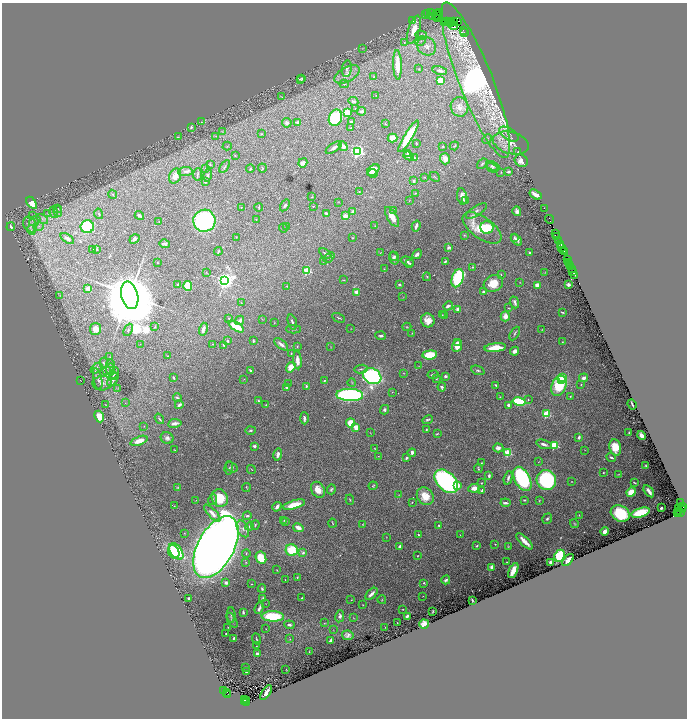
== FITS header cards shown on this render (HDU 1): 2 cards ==
NAXIS1  =                 1370
NAXIS2  =                 1432

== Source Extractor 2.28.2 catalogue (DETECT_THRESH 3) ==
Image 1370 x 1432 px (HDU 1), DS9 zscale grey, zoomed out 1/2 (1 PNG px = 2 x 2 image px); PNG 689 x 720 px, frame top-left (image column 2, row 1431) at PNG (2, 3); each listed source drawn as its Kron ellipse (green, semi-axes under 4 px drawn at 4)
Background 1.44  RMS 0.023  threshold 0.0687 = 3 sigma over >= 5 px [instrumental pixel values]
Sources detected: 515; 38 cannot appear on this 1/2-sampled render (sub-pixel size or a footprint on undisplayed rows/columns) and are neither listed nor drawn; the other 477 listed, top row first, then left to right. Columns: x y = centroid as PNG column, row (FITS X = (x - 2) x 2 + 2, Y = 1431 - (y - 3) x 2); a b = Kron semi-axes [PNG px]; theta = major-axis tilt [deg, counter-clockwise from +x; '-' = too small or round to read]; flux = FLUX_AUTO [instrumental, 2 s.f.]
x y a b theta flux
430 13 3 2 - 180
439 13 2 2 - 360
427 14 4 1 - 230
437 14 5 2 - 810
425 15 2 1 - 230
432 16 2 1 - 1000
439 17 3 1 - 180
438 19 2 1 - 220
413 20 2 2 - 220
446 21 3 1 - 150
453 21 3 1 - 760
458 21 2 2 - 670
444 22 3 1 - 130
448 22 3 1 - 210
451 22 2 1 - 950
451 23 3 2 - 250
453 26 4 2 - 560
414 30 14 5 73 69
463 30 2 1 - 190
464 33 2 1 - 110
421 35 6 4 -15 17
421 41 5 4 - 9.4
404 42 4 3 - 4.4
427 46 10 8 -41 35
362 48 2 1 - 1.1
397 65 15 3 -88 77
347 69 8 5 81 12
419 69 2 2 - 2.1
440 70 7 3 -13 9.1
347 74 14 7 28 37
374 77 3 3 - 3.1
302 78 2 2 - 2.7
300 79 3 2 - 4.3
476 80 83 17 -69 1700
440 81 3 3 - 180
344 84 4 2 - 3.3
376 95 2 1 - 1.7
281 97 4 2 - 2
353 101 5 3 - 7.2
459 107 10 8 -72 33
355 108 3 2 - 1.8
362 111 4 3 - 13
347 112 4 3 - 91
335 118 8 6 68 290
201 122 4 3 - 2.9
298 122 3 3 - 23
351 122 3 2 - 14
287 123 5 4 - 15
385 124 3 2 - 3.1
191 127 4 3 - 7.2
351 128 3 2 - 3
222 132 4 2 - 2.7
261 134 3 2 - 2.5
509 134 11 5 -32 17
216 136 3 3 - 5.8
408 136 18 4 59 140
178 137 2 1 - 2.1
393 138 5 4 - 46
487 139 5 2 - 4.3
416 143 3 2 - 2.9
511 143 18 11 -15 57
227 146 4 2 - 2.9
343 146 5 4 - 29
443 146 2 2 - 2.6
454 146 4 2 - 4.1
334 147 9 3 34 12
357 151 3 3 - 990
518 151 4 2 - 2.2
407 153 3 3 - 7.8
235 155 3 2 - 2.1
409 156 5 4 - 15
414 158 2 2 - 8.7
445 159 6 5 - 26
521 161 7 6 - 39
303 163 5 4 - 22
482 164 6 3 41 7.2
210 165 3 2 - 4
493 166 7 4 -22 10
225 167 7 3 54 6.6
205 168 3 2 - 1.9
262 168 4 2 - 3
492 168 7 4 -22 7.9
250 169 4 2 - 5.9
373 170 7 4 40 47
185 172 7 4 6 10
501 172 3 2 - 2.5
508 172 4 2 - 5.9
373 173 5 2 - 11
197 174 6 2 86 4.3
207 175 6 2 78 6.2
175 176 8 5 69 28
424 177 3 3 - 3
435 177 5 2 - 3
414 181 3 2 - 8.6
205 182 2 2 - 8.5
359 192 3 2 - 3.1
415 193 3 3 - 3.4
112 194 4 3 - 3.8
535 194 6 3 -34 38
462 196 8 5 -80 36
312 197 2 1 - 1.9
465 200 4 2 - 5
409 201 2 2 - 2.4
339 202 2 2 - 1.4
32 203 7 3 -57 96
285 205 6 3 56 11
313 206 2 2 - 4.2
241 207 2 2 - 1.4
259 208 4 2 - 3.4
544 208 2 1 - 210
58 209 4 3 - 5.5
394 210 2 2 - 2.4
58 211 5 3 - 8.4
352 211 3 2 - 9.6
476 211 12 5 33 17
517 211 5 3 - 17
54 212 6 2 -74 6.6
326 213 3 2 - 10
48 214 3 2 - 3.8
99 214 5 3 - 4.5
32 216 2 1 - 0.99
139 216 5 2 - 11
345 216 3 3 - 34
392 217 11 5 -60 51
42 219 6 4 -31 16
256 219 2 2 - 1.5
549 219 4 2 - 490
35 221 6 4 37 14
204 221 11 11 - 760
159 222 3 1 - 2
30 224 8 6 -61 22
39 226 5 2 - 7.2
287 226 3 2 - 3.5
375 226 2 2 - 1.5
416 226 5 2 - 14
11 227 4 3 - 9.5
87 227 6 6 - 340
283 228 4 2 - 2.9
482 228 22 10 -35 190
487 228 6 6 - 120
31 230 5 3 - 8.2
555 233 2 1 - 120
464 235 4 3 - 3.2
556 236 4 2 - 690
236 237 2 1 - 2.2
514 237 4 3 - 5.1
353 238 2 1 - 2.3
67 239 7 4 -35 12
134 239 5 4 - 14
517 240 6 4 -45 17
558 240 4 2 - 590
165 244 5 3 - 13
561 244 3 2 - 770
449 247 4 3 - 9.1
562 248 3 1 - 250
93 249 2 2 - 11
97 249 3 3 - 6.4
563 250 3 2 - 340
218 251 4 2 - 7.1
564 252 2 2 - 280
325 253 7 2 -35 6.3
381 253 4 2 - 2.1
530 253 2 2 - 5.4
417 254 5 3 - 12
394 256 5 3 - 7.1
329 257 6 2 41 4.7
394 258 6 4 -71 14
568 259 4 2 - 390
408 261 7 2 -24 13
157 262 2 2 - 1.9
323 262 3 1 - 1.2
445 262 3 2 - 6.5
569 262 2 2 - 290
410 263 3 3 - 5.3
569 265 2 1 - 470
472 267 3 3 - 5.5
571 267 3 2 - 670
384 269 3 2 - 2.5
572 269 3 2 - 160
307 270 3 3 - 260
573 271 4 2 - 490
206 272 2 2 - 1.7
545 273 2 2 - 1.7
501 275 3 2 - 3.1
575 276 3 1 - 81
427 277 4 3 - 4.1
458 278 9 5 72 380
225 280 4 4 - 2500
344 280 3 2 - 2
520 282 2 2 - 1.9
493 283 10 8 28 84
569 284 3 3 - 13
178 285 4 3 - 7.7
399 285 3 2 - 7.1
537 285 3 3 - 47
188 286 5 4 - 140
287 286 2 2 - 2.7
88 288 3 3 - 31
356 292 2 2 - 38
483 292 3 3 - 11
130 295 14 8 -76 41000
60 296 4 2 - 3.4
403 297 3 3 - 2.1
515 302 6 3 -68 14
241 303 3 2 - 1.6
448 306 5 3 - 15
509 308 3 2 - 2
458 309 3 3 - 25
562 312 4 2 - 4.1
442 315 3 2 - 3
445 315 3 3 - 9
505 316 5 4 - 35
229 318 2 2 - 2.1
339 318 7 2 -26 5.5
262 319 3 2 - 1.5
240 320 5 3 - 17
428 320 7 6 - 38
292 322 8 3 -72 12
274 323 2 2 - 2.1
236 326 9 4 -32 93
155 327 3 3 - 5
407 327 4 3 - 3.9
96 329 6 5 - 32
203 329 6 3 74 23
293 329 7 2 -2 5
351 329 2 1 - 1.1
542 329 2 1 - 1.9
128 330 6 4 65 8
412 333 2 1 - 1.4
515 333 7 2 60 6.8
381 336 5 3 - 9.4
227 341 3 3 - 4.6
253 341 4 2 - 5.9
562 342 3 2 - 2.6
457 343 2 2 - 9.5
140 344 2 1 - 0.97
213 344 2 2 - 2.2
281 344 8 3 -38 21
223 345 3 2 - 4.6
297 346 3 3 - 4.3
457 346 6 5 - 60
331 347 3 2 - 1.5
495 348 11 4 6 94
515 351 5 3 - 20
291 353 3 2 - 3.8
430 355 7 4 4 120
168 356 2 2 - 3.2
110 357 2 2 - 1.7
297 360 9 3 -85 37
104 363 5 2 - 4.4
110 364 4 3 - 4.1
419 366 3 2 - 1.7
291 367 5 4 - 69
96 368 6 4 34 10
111 369 6 4 89 11
361 369 7 3 6 8.5
250 370 4 2 - 5.8
478 370 7 3 -23 8.5
107 371 4 4 - 7.2
114 373 6 4 55 6
404 373 3 2 - 2.2
113 375 4 3 - 4.1
433 375 5 2 - 8.5
372 376 9 7 -30 1100
446 376 3 2 - 11
174 378 3 2 - 8.5
563 378 3 3 - 46
584 378 4 3 - 22
98 379 11 4 -79 11
244 379 3 2 - 1.8
437 379 4 3 - 3.8
561 379 3 2 - 51
113 380 7 4 56 12
80 381 2 1 - 1.2
324 381 3 2 - 3.4
102 383 10 7 4 19
352 383 4 3 - 4
288 384 3 2 - 2.4
496 385 3 2 - 5.4
581 385 3 2 - 3.3
306 386 3 2 - 6
559 386 10 7 70 250
287 387 4 3 - 8.8
442 387 4 3 - 10
118 388 3 2 - 2.3
392 392 2 1 - 1.2
350 395 13 6 -2 830
570 396 3 3 - 3.5
500 397 3 2 - 1.9
177 398 4 2 - 7.5
528 399 3 2 - 3.1
258 401 4 3 - 5.4
519 401 7 4 -10 190
125 403 2 2 - 1.7
632 404 5 2 - 7.8
105 405 2 1 - 1.4
179 405 4 3 - 14
266 405 3 2 - 2
508 405 3 3 - 10
385 410 5 4 - 10
546 414 3 3 - 280
99 416 6 4 -67 52
304 418 6 2 -88 13
159 419 5 2 - 5.5
428 420 5 3 - 7.9
175 423 7 3 10 18
351 423 4 4 - 77
144 426 2 2 - 1.8
356 427 3 3 - 41
426 429 3 2 - 4
250 430 5 3 - 7.6
370 433 2 1 - 1.6
629 433 4 2 - 5.2
437 434 3 2 - 3.4
642 435 5 3 - 28
579 437 3 2 - 14
167 438 6 5 - 15
139 441 9 4 20 47
544 444 8 3 -18 15
554 445 3 3 - 290
254 446 2 2 - 42
615 447 8 6 -80 120
375 448 2 2 - 1.7
498 448 5 4 - 16
174 450 3 2 - 1.8
585 450 2 1 - 1.2
412 453 4 3 - 15
508 453 3 3 - 270
278 454 6 3 79 17
378 456 2 2 - 1.9
611 457 5 2 - 8.6
407 458 4 3 - 9.2
538 462 2 1 - 1
482 463 2 2 - 2.1
646 466 3 2 - 4.5
231 467 6 4 -30 9.2
229 468 7 2 87 4.7
251 469 5 2 - 2.8
478 469 4 2 - 4.9
603 473 2 2 - 2.7
619 474 3 2 - 1.9
489 476 3 2 - 9
508 478 7 3 74 11
522 479 13 7 -62 560
546 480 10 9 - 630
446 481 14 9 -44 970
571 482 2 2 - 2.4
481 483 2 2 - 2.7
635 483 3 1 - 3.3
457 485 3 2 - 68
373 486 4 3 - 4.2
178 487 3 2 - 2.9
246 487 4 2 - 3.2
474 488 6 4 6 31
331 489 5 3 - 6.1
318 490 8 6 -57 38
482 490 4 2 - 8.4
649 491 7 3 -54 17
631 492 5 4 - 65
399 495 3 3 - 3.2
425 496 9 8 - 68
220 498 9 8 - 120
213 499 6 3 80 5.5
196 500 2 1 - 1.1
350 500 5 2 - 3.8
524 500 3 2 - 4.9
539 501 3 3 - 3.2
412 502 3 2 - 3.4
505 503 5 2 - 14
681 503 3 2 - 770
294 505 11 4 16 79
174 506 2 1 - 1.2
277 507 5 3 - 19
682 507 2 1 - 76
661 508 2 2 - 9.1
679 509 2 1 - 320
683 510 3 2 - 700
678 512 2 1 - 260
681 512 2 1 - 170
212 513 11 4 -46 30
620 513 10 7 -29 270
641 513 10 4 16 170
677 513 3 3 - 710
579 515 3 2 - 1.9
247 516 4 3 - 9.8
547 519 5 4 - 8.8
284 520 3 2 - 3
285 522 3 2 - 6.1
332 523 4 2 - 3.1
362 524 2 2 - 2.1
574 524 4 3 - 4.8
255 525 4 2 - 3.4
439 525 3 3 - 4.6
250 526 4 3 - 7.9
298 528 5 3 - 33
243 529 9 5 -63 18
605 532 4 3 - 27
184 533 2 2 - 2.1
418 535 3 2 - 4
460 535 3 2 - 2
386 537 2 2 - 1.6
525 541 10 3 -45 39
495 544 3 2 - 2.4
400 546 3 2 - 12
477 546 3 2 - 5.9
508 546 3 3 - 3
216 547 34 18 62 11000
292 550 6 6 - 160
176 551 9 5 -52 200
174 552 7 5 -62 190
303 553 4 4 - 11
246 554 4 2 - 3.1
417 556 2 2 - 3.4
560 556 6 5 - 200
261 558 6 5 - 110
568 560 7 3 47 29
246 562 3 3 - 3.2
507 562 4 2 - 2.8
551 563 2 2 - 100
492 567 4 3 - 21
277 570 3 2 - 2.3
513 571 8 3 64 63
297 577 3 3 - 3.8
285 580 2 1 - 1.4
446 580 4 3 - 8.8
226 583 3 3 - 11
424 583 4 3 - 3.6
252 584 2 1 - 1.9
262 589 4 3 - 6.4
371 594 7 3 43 21
423 596 2 2 - 2
189 598 2 2 - 23
263 598 4 2 - 5
302 598 2 1 - 4
351 600 2 1 - 1.3
382 600 4 2 - 3.1
472 600 3 2 - 4.8
266 604 2 1 - 1.1
363 605 2 2 - 2
259 608 6 2 66 11
402 609 2 1 - 2.2
243 612 3 2 - 6.8
433 612 3 1 - 3.5
231 615 8 3 -88 9.5
273 616 11 5 -2 220
340 616 6 4 80 18
407 616 3 2 - 14
353 618 4 2 - 2.5
232 620 8 4 -60 9.7
324 623 3 2 - 2.7
397 623 2 1 - 2.1
424 624 5 4 - 48
289 625 5 3 - 9.8
228 627 2 1 - 2
385 627 2 1 - 1.2
266 629 2 1 - 1.4
333 630 3 2 - 1.4
226 634 2 2 - 3.8
348 635 5 4 - 17
234 638 3 2 - 7.1
256 639 5 2 - 4.8
290 639 3 2 - 1.8
330 640 4 2 - 13
256 646 2 2 - 1.7
309 652 2 1 - 2
258 654 4 3 - 19
246 667 2 2 - 2
286 669 2 1 - 1.3
246 671 3 2 - 9.7
224 691 2 1 - 50
226 692 2 2 - 350
266 693 8 2 56 39
228 695 2 2 - 730
245 700 2 2 - 100
247 701 2 1 - 250
244 702 2 1 - 370
246 703 3 2 - 880
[38 sub-pixel or undisplayed-footprint detections neither listed nor drawn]